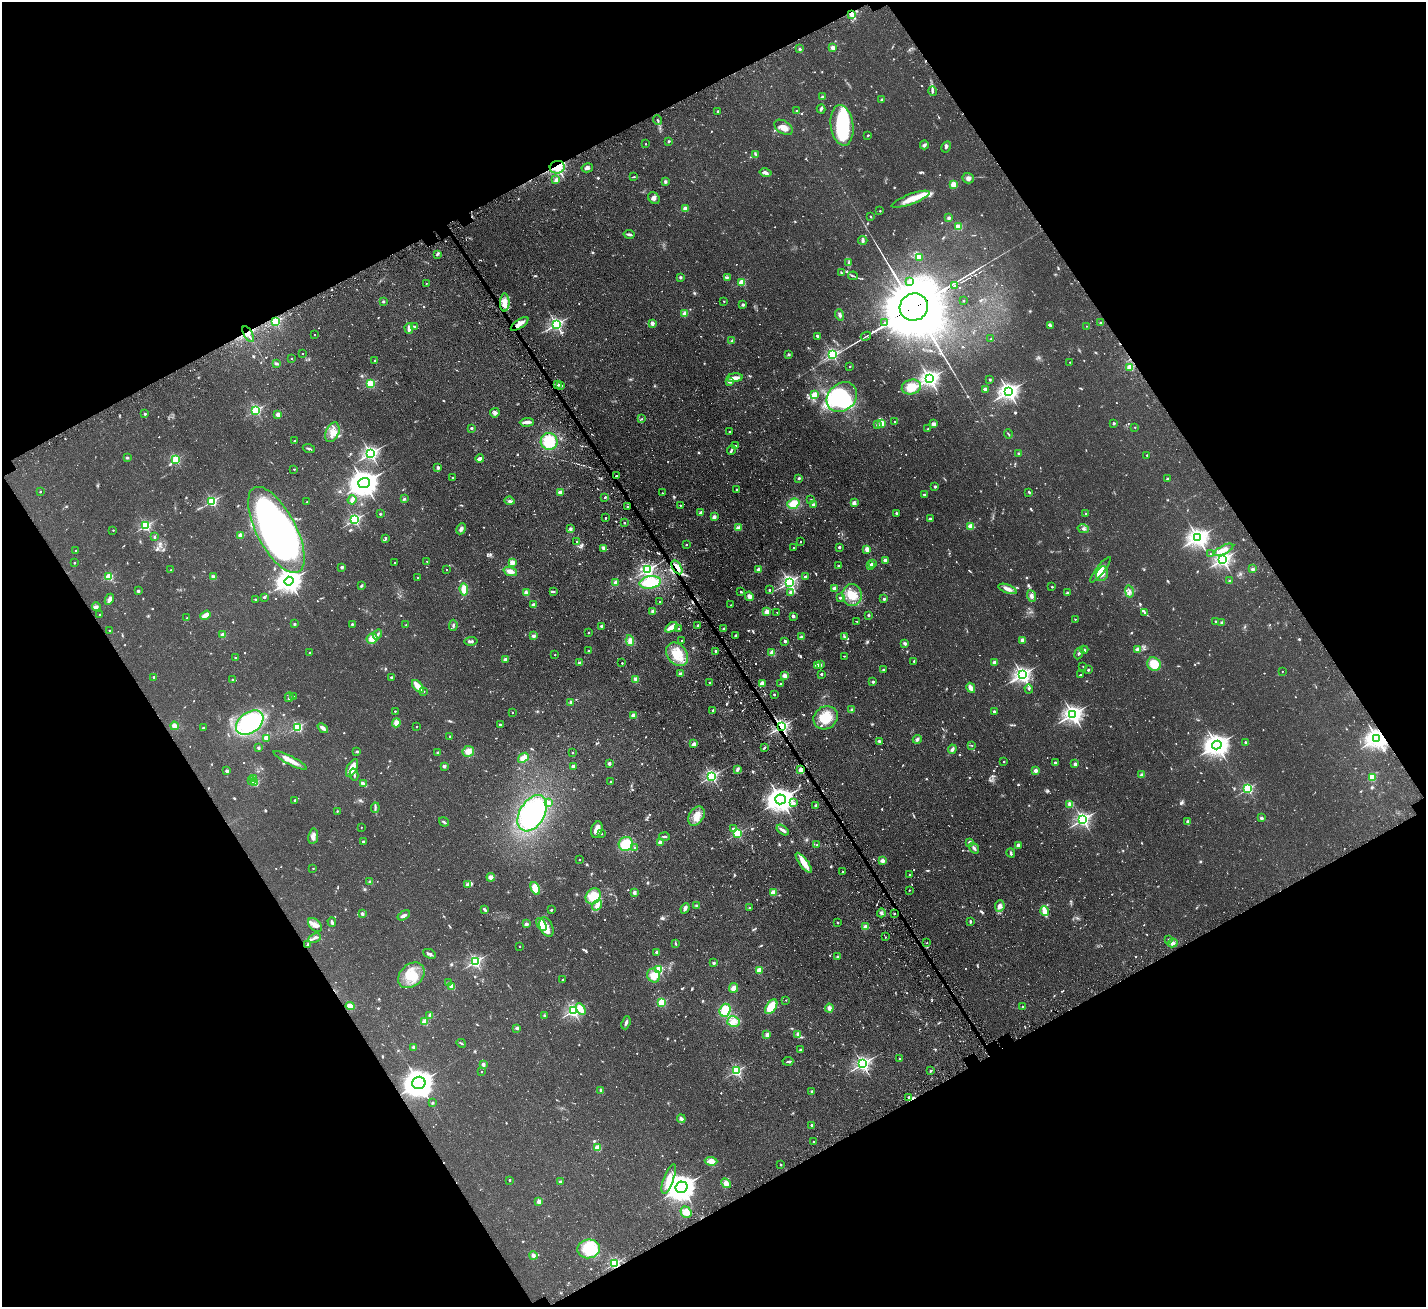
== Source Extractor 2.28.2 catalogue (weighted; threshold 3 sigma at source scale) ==
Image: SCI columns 169-5862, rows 334-5551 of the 6030 x 6023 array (HDU 1 of 3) = the unmasked area's bounding box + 8 px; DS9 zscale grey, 4 x 4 block average (1 PNG px = mean of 4 x 4 image px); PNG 1428 x 1309 px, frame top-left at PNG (2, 2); each listed source drawn as its Kron ellipse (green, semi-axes under 4 px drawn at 4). Shown black and unused: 46% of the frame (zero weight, under 3 of 4 exposures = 11% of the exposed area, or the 3 px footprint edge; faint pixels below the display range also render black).
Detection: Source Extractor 2.28.2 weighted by HDU 2 'WHT'. Background 0.0594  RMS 0.009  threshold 0.0403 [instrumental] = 3 sigma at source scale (4.5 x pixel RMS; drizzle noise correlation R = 1.50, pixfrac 1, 0.05/0.05 arcsec/px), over >= 5 px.
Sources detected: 1207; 42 too faint to see at this stretch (4 x 4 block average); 8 inside a brighter object's white glare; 19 cosmic-ray / hot-pixel residue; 5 long thin detections or spike segments (spike, bleed or trail) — neither listed nor drawn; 21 coinciding with a brighter row at this scale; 42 inside a brighter listed object's ellipse — not listed separately; of the other 1070, all 500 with FLUX_AUTO >= 5.66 (the completeness limit of this list) listed and drawn (570 fainter detections not listed), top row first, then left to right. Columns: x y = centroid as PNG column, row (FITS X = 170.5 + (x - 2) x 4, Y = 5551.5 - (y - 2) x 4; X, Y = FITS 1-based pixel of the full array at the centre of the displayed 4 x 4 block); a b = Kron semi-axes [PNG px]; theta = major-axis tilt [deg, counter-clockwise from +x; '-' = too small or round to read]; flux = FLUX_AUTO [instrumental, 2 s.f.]
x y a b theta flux
852 14 2 2 - 60
833 47 2 2 - 120
800 49 2 2 - 38
932 91 5 2 - 9.9
822 97 2 2 - 88
882 100 2 2 - 43
821 109 4 3 - 9.1
718 111 2 2 - 17
796 111 2 2 - 10
658 120 5 2 - 7.2
842 125 20 11 -82 340
784 127 10 6 -33 45
868 135 2 2 - 12
669 141 2 2 - 25
646 144 2 2 - 9.6
924 145 4 3 - 14
946 147 6 3 61 10
756 154 3 2 - 6.7
557 167 7 6 - 130
587 168 6 4 12 14
765 173 6 3 -12 22
634 177 3 2 - 6
968 178 6 5 - 22
556 180 2 2 - 78
665 182 4 3 - 9.5
953 184 2 2 - 260
654 198 6 5 - 19
911 199 20 5 20 72
685 209 2 2 - 130
880 211 2 2 - 12
871 216 2 2 - 20
949 218 4 3 - 10
959 227 2 2 - 210
629 234 5 2 - 17
863 240 5 3 - 9.2
437 254 3 2 - 7.6
919 258 4 2 - 8.4
849 262 3 3 - 8.4
841 273 4 2 - 6.4
853 276 5 2 - 6.2
680 277 2 2 - 38
727 277 4 3 - 8.4
910 281 2 2 - 110
742 282 2 2 - 320
426 284 2 2 - 6.7
954 286 2 2 - 3000
964 300 2 2 - 19
383 301 2 2 - 31
724 301 2 2 - 10
505 302 9 5 89 59
743 304 2 2 - 42
914 307 14 13 - 58000
685 314 3 3 - 27
840 315 5 3 - 14
275 322 2 2 - 670
885 322 2 2 - 960
652 323 2 2 - 110
1101 323 2 2 - 40
520 324 10 3 35 46
556 324 2 2 - 1600
414 326 4 2 - 6.2
1050 326 3 3 - 9.1
1086 326 2 2 - 6.2
409 328 5 3 - 23
248 334 9 2 -59 24
314 334 2 2 - 6
817 336 3 2 - 15
866 336 5 2 - 6.6
991 339 2 2 - 7
732 341 3 3 - 6.7
302 354 2 2 - 5.9
788 354 3 2 - 8
832 354 2 2 - 1100
292 358 2 2 - 5.9
375 360 2 2 - 17
1070 362 2 2 - 8
276 363 4 2 - 11
850 366 2 2 - 7.4
1130 367 2 2 - 240
735 378 8 3 5 40
929 379 3 3 - 2600
990 379 2 2 - 29
730 381 2 2 - 68
370 384 2 2 - 480
558 385 4 2 - 15
561 385 3 2 - 16
911 387 9 7 13 95
985 389 2 2 - 65
1009 392 3 3 - 2600
814 394 2 2 - 220
842 397 16 13 42 510
256 410 2 2 - 790
495 413 5 4 - 17
145 414 2 2 - 26
278 414 2 2 - 110
641 419 2 2 - 10
895 421 2 2 - 7.5
527 422 7 2 3 38
882 423 2 2 - 240
1114 423 2 2 - 8.3
934 424 2 2 - 120
877 425 2 2 - 14
1135 427 2 2 - 10
471 428 2 2 - 38
928 429 2 2 - 15
332 432 10 6 66 56
729 432 2 2 - 8.9
1008 434 5 2 - 5.7
294 441 2 2 - 19
549 441 8 8 - 180
736 446 2 2 - 21
309 449 6 2 -21 9.9
731 450 5 2 - 11
370 453 3 2 - 1900
1018 453 2 2 - 27
1147 455 2 2 - 12
127 458 3 3 - 6.5
176 459 2 2 - 460
480 459 4 3 - 29
438 467 2 2 - 55
294 469 2 2 - 14
616 476 2 2 - 25
453 478 2 2 - 22
799 478 2 2 - 26
1167 479 2 2 - 37
364 483 6 5 - 6100
935 486 2 2 - 36
737 489 2 2 - 14
40 492 2 2 - 10
560 492 2 2 - 140
1029 492 3 2 - 7.4
662 493 2 2 - 6.4
924 494 3 2 - 7.8
605 497 2 2 - 30
404 499 2 2 - 20
811 499 2 2 - 12
352 500 5 2 - 38
212 501 2 2 - 830
510 501 5 3 - 15
307 502 2 2 - 7.2
854 503 2 2 - 130
793 504 6 5 - 83
813 504 2 2 - 64
680 505 2 2 - 7.9
628 507 2 2 - 20
701 513 3 2 - 14
896 513 2 2 - 44
1085 513 2 2 - 9.1
380 514 2 2 - 19
714 517 2 2 - 100
606 518 2 2 - 11
930 519 2 2 - 49
354 520 2 2 - 1100
624 522 2 2 - 9.1
145 526 2 2 - 820
971 526 2 2 - 190
738 528 2 2 - 130
461 529 6 3 63 17
570 529 3 3 - 12
1083 529 6 3 -15 10
113 530 2 2 - 8.1
276 530 48 19 -62 2800
240 536 3 3 - 32
154 537 2 2 - 18
386 538 3 2 - 8.3
1198 538 3 3 - 2800
577 541 2 2 - 15
800 541 2 2 - 6.6
686 545 2 2 - 11
839 547 2 2 - 35
603 548 4 3 - 16
793 548 2 2 - 5.7
867 549 2 2 - 130
76 550 2 2 - 6.7
1224 550 10 4 28 36
1210 554 2 2 - 9.6
1222 559 3 2 - 1900
885 560 2 2 - 89
427 561 2 2 - 8.1
512 562 2 2 - 160
74 563 2 2 - 11
394 563 2 2 - 7.8
872 564 2 2 - 38
838 565 2 2 - 23
870 565 2 2 - 73
342 567 2 2 - 56
677 567 8 4 -59 53
1253 569 3 2 - 10
170 570 2 2 - 11
447 570 2 2 - 6.5
647 570 2 2 - 1200
759 570 2 2 - 130
1100 570 16 3 52 47
510 571 7 4 -19 34
1102 574 7 5 65 29
109 577 2 2 - 370
213 577 3 2 - 26
417 577 2 2 - 12
805 577 2 2 - 63
289 581 5 4 - 4100
1230 581 2 2 - 39
650 582 11 6 9 170
789 582 2 2 - 1700
616 583 2 2 - 150
361 586 4 2 - 7.5
1052 587 2 2 - 16
834 588 2 2 - 120
464 589 6 4 -84 62
1007 589 10 4 -20 29
769 590 2 2 - 20
138 591 3 2 - 8.7
553 591 4 2 - 6
1129 591 6 3 -80 15
741 592 2 2 - 25
791 592 2 2 - 100
1068 592 2 2 - 14
526 593 4 3 - 25
852 595 11 9 -89 97
749 596 5 4 - 22
1031 596 6 3 -71 17
264 597 2 2 - 25
840 598 2 2 - 27
109 599 6 4 65 17
255 599 2 2 - 18
884 599 2 2 - 33
660 602 2 2 - 19
533 605 2 2 - 58
730 605 2 2 - 6
96 606 4 3 - 10
653 611 4 3 - 17
767 612 2 2 - 170
777 612 2 2 - 5.9
1144 612 4 2 - 12
100 614 2 2 - 11
205 615 5 3 - 37
868 615 2 2 - 25
793 616 3 2 - 15
187 618 2 2 - 16
1075 619 2 2 - 8.4
857 621 2 2 - 11
1216 621 2 2 - 24
1222 623 2 2 - 55
294 624 2 2 - 8.2
352 624 2 2 - 9
406 625 2 2 - 10
453 625 5 2 - 9.9
698 625 3 2 - 9
601 626 2 2 - 47
671 627 7 3 34 56
679 629 2 2 - 13
724 629 2 2 - 33
109 631 2 2 - 7.2
588 633 2 2 - 10
377 634 5 3 - 12
223 635 2 2 - 120
533 636 2 2 - 89
736 636 3 3 - 11
801 637 2 2 - 84
844 637 3 2 - 7.4
372 639 5 5 - 46
1022 640 2 2 - 110
471 641 6 3 8 13
630 641 5 3 - 35
682 641 2 2 - 7.2
785 641 2 2 - 44
905 643 2 2 - 66
1084 650 4 3 - 10
1138 650 2 2 - 140
589 651 2 2 - 7.4
715 651 2 2 - 21
309 653 3 2 - 8
772 653 2 2 - 250
1079 653 6 3 66 11
677 654 13 9 -53 100
555 655 2 2 - 9.7
844 656 2 2 - 7.2
235 658 2 2 - 13
505 659 2 2 - 64
914 661 2 2 - 16
994 662 2 2 - 86
579 663 2 2 - 57
622 663 2 2 - 13
1154 664 7 6 - 97
818 665 2 2 - 94
821 665 2 2 - 23
1083 666 2 2 - 6.8
883 670 2 2 - 13
1088 670 2 2 - 14
1282 671 2 2 - 5.9
681 674 2 2 - 83
821 674 2 2 - 32
1022 675 3 3 - 2200
1080 675 2 2 - 28
785 676 2 2 - 190
154 677 2 2 - 24
391 677 2 2 - 32
636 679 4 3 - 23
233 680 2 2 - 36
710 682 2 2 - 14
873 682 2 2 - 33
762 684 2 2 - 160
780 684 2 2 - 30
418 686 8 3 -50 91
971 688 5 3 - 33
1029 689 5 2 - 7.5
424 691 2 2 - 10
774 694 2 2 - 21
293 696 2 2 - 7.5
289 697 5 2 - 7.6
571 702 2 2 - 77
713 710 2 2 - 32
852 710 2 2 - 85
395 711 2 2 - 14
994 711 2 2 - 35
512 712 2 2 - 7.9
1073 714 3 3 - 2600
633 716 2 2 - 130
826 718 13 11 37 140
250 723 15 10 36 540
396 723 4 3 - 33
500 724 2 2 - 26
174 726 4 3 - 36
297 727 2 2 - 690
416 727 2 2 - 13
781 727 2 2 - 1500
203 728 2 2 - 18
323 728 6 2 -40 25
450 736 2 2 - 27
266 738 2 2 - 130
1377 738 4 3 - 3300
917 739 5 3 - 14
879 741 2 2 - 32
1245 742 2 2 - 21
694 744 4 2 - 24
972 745 2 2 - 6.3
1217 745 5 4 - 3900
259 748 2 2 - 48
764 748 3 2 - 5.8
952 749 4 3 - 18
356 751 4 2 - 6.5
468 751 6 5 - 42
572 752 2 2 - 13
438 753 2 2 - 51
523 758 6 4 38 58
290 760 18 4 -27 53
1004 762 2 2 - 13
1055 762 2 2 - 29
609 763 2 2 - 61
1075 764 2 2 - 64
444 766 2 2 - 67
573 766 2 2 - 60
352 768 10 4 64 71
737 769 4 2 - 15
801 770 2 2 - 220
1035 770 2 2 - 95
227 771 2 2 - 55
354 775 6 2 -78 13
1142 775 2 2 - 110
712 776 2 2 - 1200
253 778 3 3 - 8
1372 778 2 2 - 280
252 781 3 2 - 5.7
611 781 2 2 - 9.7
255 783 2 2 - 350
364 784 4 2 - 30
1248 789 2 2 - 800
780 799 5 5 - 4600
295 800 2 2 - 28
549 802 3 3 - 17
793 803 2 2 - 59
1070 804 2 2 - 210
816 805 2 2 - 53
375 808 5 2 - 9.1
337 811 2 2 - 13
532 813 20 12 59 650
696 816 10 7 55 54
1261 818 2 2 - 53
1083 819 3 2 - 1900
1188 821 4 2 - 6.1
444 822 5 2 - 12
361 827 2 2 - 7.5
733 828 2 2 - 10
597 829 8 5 70 44
783 830 7 3 -35 22
737 833 2 2 - 590
601 834 2 2 - 9.3
313 836 8 5 80 27
664 836 5 2 - 9.8
363 841 2 2 - 36
660 842 2 2 - 160
970 842 2 2 - 66
626 844 7 7 - 130
817 845 2 2 - 25
1018 845 4 2 - 13
634 847 2 2 - 6.2
974 848 6 3 -55 17
1011 853 4 2 - 10
579 860 2 2 - 10
882 861 2 2 - 120
804 863 12 3 -53 95
313 868 2 2 - 9.6
843 872 2 2 - 17
909 874 2 2 - 8
491 877 4 3 - 21
370 882 4 3 - 12
468 884 3 2 - 25
535 888 7 4 -63 81
909 890 2 2 - 8.4
773 892 2 2 - 200
634 893 4 3 - 12
593 896 8 7 - 99
597 905 6 4 53 22
696 905 3 2 - 6.3
1000 906 6 5 - 24
685 908 5 3 - 18
749 908 2 2 - 28
485 910 4 2 - 12
551 910 2 2 - 22
1044 911 5 2 - 110
881 913 4 3 - 13
894 913 2 2 - 12
362 914 2 2 - 16
404 915 7 3 32 18
970 921 4 2 - 7.5
332 922 4 2 - 17
838 923 2 2 - 21
526 924 2 2 - 68
315 925 8 5 -45 32
541 925 7 4 -60 70
546 927 10 6 -65 45
865 927 4 3 - 22
885 937 2 2 - 8.9
315 938 6 2 27 13
1169 939 2 2 - 12
927 943 2 2 - 6.2
1173 943 5 2 - 11
676 944 3 2 - 7.1
308 945 3 2 - 10
519 946 2 2 - 7.9
657 952 2 2 - 73
430 954 7 2 -23 13
838 956 3 2 - 6.6
475 962 2 2 - 1200
714 963 2 2 - 41
659 970 2 2 - 440
759 970 2 2 - 240
411 975 15 11 43 120
654 976 7 6 - 59
563 980 2 2 - 9.2
449 982 2 2 - 6.1
452 987 2 2 - 190
734 988 5 4 - 33
786 1000 2 2 - 6.5
662 1002 2 2 - 490
350 1006 4 3 - 43
771 1007 8 5 55 120
1023 1007 2 2 - 16
829 1008 4 4 - 21
581 1009 6 3 -58 69
725 1010 7 5 70 120
573 1011 2 2 - 1400
430 1015 2 2 - 85
544 1015 3 3 - 6
733 1021 6 5 - 35
424 1022 2 2 - 220
626 1023 7 2 70 16
517 1028 3 3 - 7.4
767 1035 4 4 - 17
798 1035 4 3 - 19
461 1043 5 2 - 5.9
414 1047 2 2 - 83
800 1050 2 2 - 6
900 1058 2 2 - 12
788 1061 5 2 - 11
483 1064 2 2 - 70
862 1064 3 2 - 1800
736 1071 2 2 - 860
931 1071 3 2 - 6.5
481 1072 2 2 - 6.5
419 1083 6 6 - 6500
601 1091 4 2 - 14
811 1091 2 2 - 20
908 1097 2 2 - 20
433 1102 2 2 - 19
681 1119 4 3 - 15
812 1125 2 2 - 59
814 1141 2 2 - 9.7
597 1148 2 2 - 250
711 1161 6 4 -3 36
781 1165 2 2 - 12
669 1179 15 5 70 61
510 1180 2 2 - 21
560 1182 2 2 - 38
726 1183 5 4 - 28
681 1187 6 5 - 5400
539 1201 2 2 - 160
686 1212 6 5 - 52
588 1249 11 9 6 180
533 1255 4 3 - 16
615 1263 2 2 - 890
Overlapping masked pixels (flux is a lower limit): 14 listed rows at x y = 852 14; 557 167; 954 286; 505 302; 914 307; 275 322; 885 322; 248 334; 616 476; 677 567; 781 727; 1377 738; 801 770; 615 1263
Diffuse or blended objects may show on this block-average render without a row.